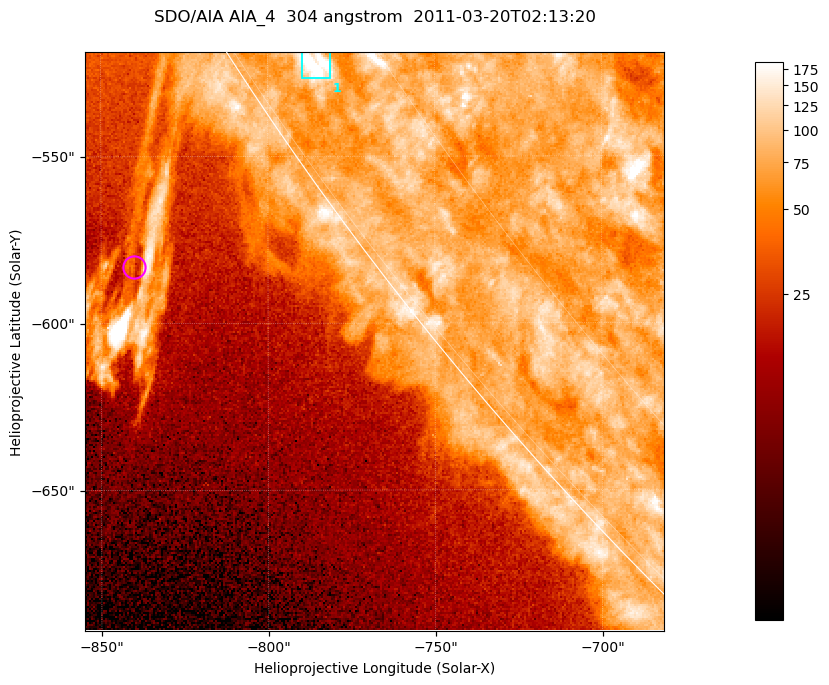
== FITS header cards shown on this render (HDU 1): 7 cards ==
TELESCOP= 'SDO/AIA '           / For AIA: SDO/AIA
INSTRUME= 'AIA_4   '           / For AIA: AIA_ATA1, AIA_ATA2, AIA_ATA3 or AIA_AT
WAVELNTH=                  304 / [angstrom] Wavelength
WAVEUNIT= 'angstrom'           / Wavelength unit: angstrom
DATE-OBS= '2011-03-20T02:13:20.123' / [ISO] Date when observation started; ISO 8
CTYPE1  = 'HPLN-TAN'           / CTYPE1; Typically HPLN
CTYPE2  = 'HPLT-TAN'           / CTYPE2; Typically HPLT

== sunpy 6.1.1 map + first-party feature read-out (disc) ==
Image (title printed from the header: SDO/AIA AIA_4  304 angstrom  2011-03-20T02:13:20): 289 x 289 px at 0.6 arcsec/px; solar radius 964 arcsec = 1606 px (partial field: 0.4% of the solar disc is inside the frame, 38% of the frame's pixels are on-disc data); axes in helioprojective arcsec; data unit not stated in the header (colour bar unlabelled)
Orientation: roll -0.132 deg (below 1 deg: not rotated)
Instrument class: DISC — disc imager (sunpy class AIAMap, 304 A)
Bright regions (active regions / flare kernels): reference = the on-disc median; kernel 3 px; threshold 5 sigma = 96.4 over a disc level ~77.8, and >= 1.15x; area >= 83 px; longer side >= 3 px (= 1.8 arcsec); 1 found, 1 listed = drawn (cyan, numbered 1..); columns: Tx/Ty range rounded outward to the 2 arcsec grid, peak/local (2 s.f.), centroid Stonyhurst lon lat
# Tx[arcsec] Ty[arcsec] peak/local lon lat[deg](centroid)
1 -790..-780 -528..-518 3.4 -80 -34
Off-limb structures (1.02-1.3 R_sun): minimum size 41 px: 2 found; the strongest spans PA ~120..125 deg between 1.02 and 1.09 R_sun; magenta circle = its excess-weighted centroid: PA ~125 deg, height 1.06 R_sun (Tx ~-840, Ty ~-582 arcsec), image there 2.6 x the reference